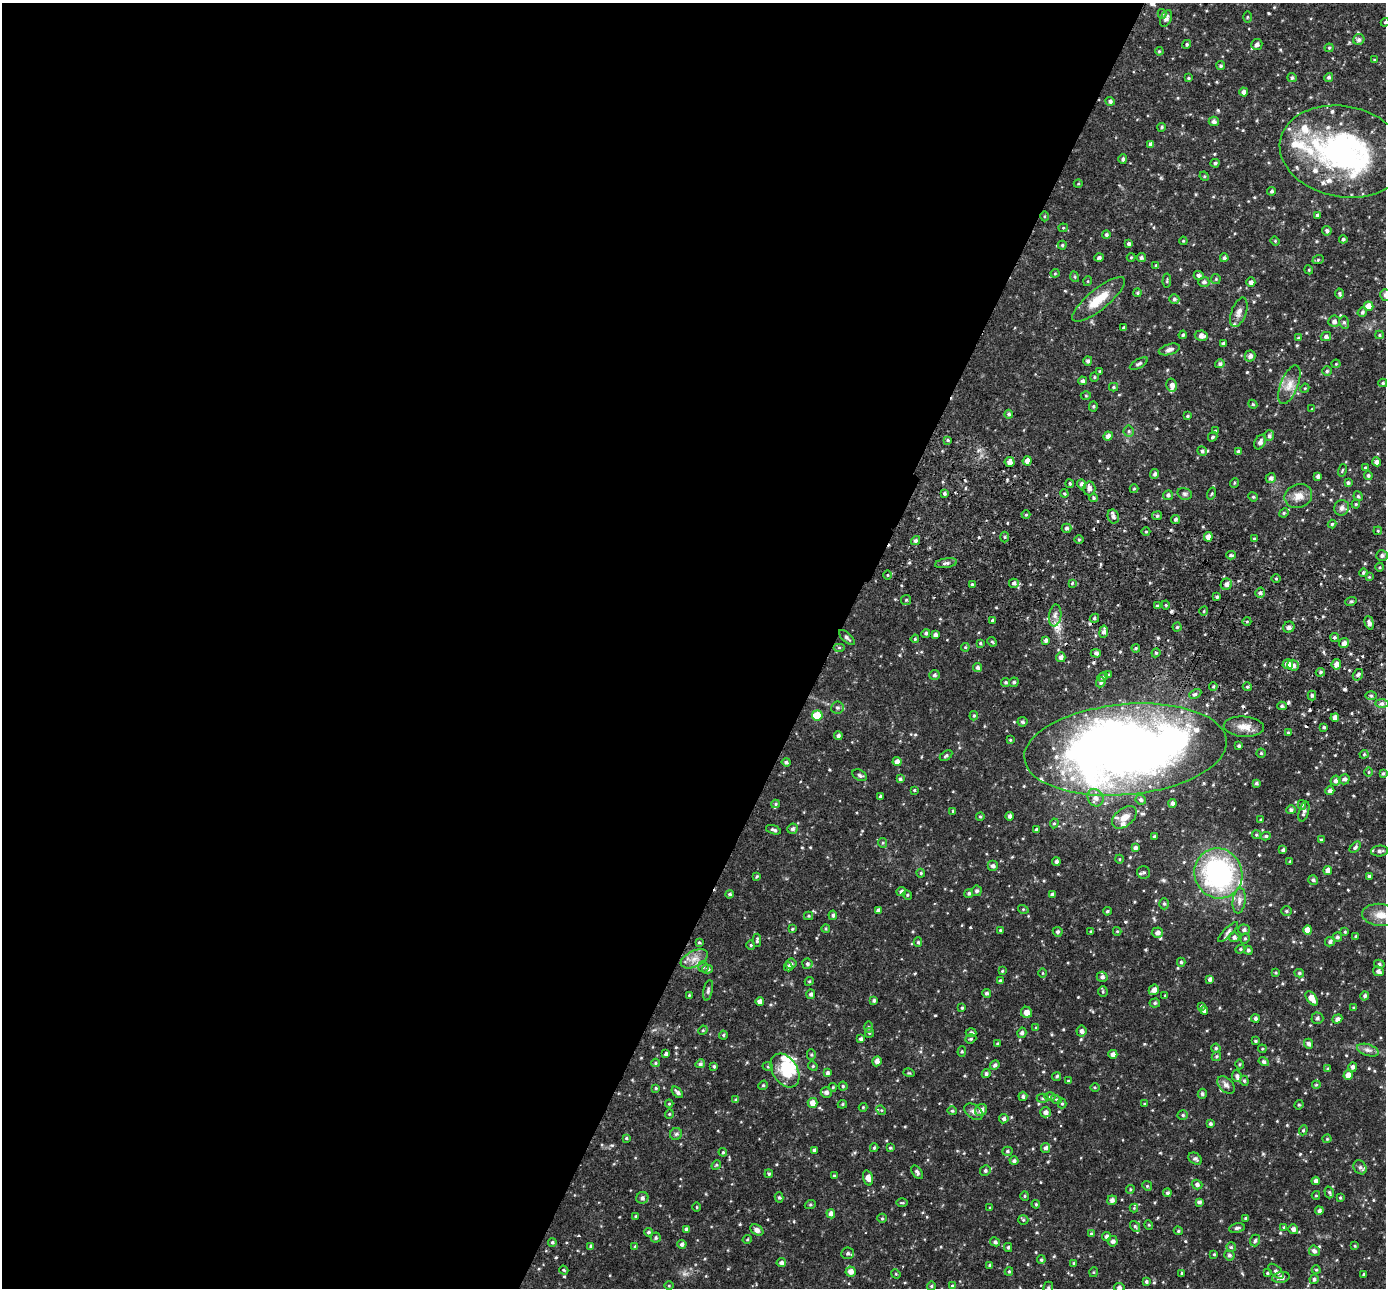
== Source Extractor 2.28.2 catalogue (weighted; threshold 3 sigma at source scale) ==
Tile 5 of 4 x 4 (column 1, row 2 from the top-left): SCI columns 28-1411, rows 2766-4051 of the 5595 x 5662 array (HDU 1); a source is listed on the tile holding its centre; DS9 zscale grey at full resolution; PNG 1388 x 1290 px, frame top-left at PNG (2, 3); each listed source drawn as its Kron ellipse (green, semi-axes under 4 px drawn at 4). Shown black and unused: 60% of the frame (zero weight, under 2 of 3 exposures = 3% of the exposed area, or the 3 px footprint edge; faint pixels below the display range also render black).
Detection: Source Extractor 2.28.2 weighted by HDU 2 'WHT'; one run over the whole footprint, this tile lists its part. Background 0.0749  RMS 0.0094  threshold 0.0425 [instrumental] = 3 sigma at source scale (4.5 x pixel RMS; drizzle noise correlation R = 1.50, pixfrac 1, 0.05/0.05 arcsec/px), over >= 5 px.
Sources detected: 561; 2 inside a brighter object's white glare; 6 cosmic-ray / hot-pixel residue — neither listed nor drawn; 21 inside a brighter listed object's ellipse — not listed separately; of the other 532, all 500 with FLUX_AUTO >= 0.773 (the completeness limit of this list) listed and drawn (32 fainter detections not listed), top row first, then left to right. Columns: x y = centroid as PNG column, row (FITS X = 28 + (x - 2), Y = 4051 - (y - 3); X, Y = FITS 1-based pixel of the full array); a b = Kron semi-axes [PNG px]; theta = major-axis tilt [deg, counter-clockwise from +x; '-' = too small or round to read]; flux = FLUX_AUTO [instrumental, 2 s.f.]
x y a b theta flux
1162 14 5 4 - 1.3
1247 17 5 3 - 0.85
1166 18 9 5 66 3.4
1385 22 4 4 - 1
1359 40 6 5 - 2.2
1187 44 4 4 - 1.5
1257 44 5 5 - 2.8
1329 48 4 4 - 1
1159 51 4 3 - 0.96
1374 60 4 3 - 0.86
1221 66 4 4 - 1.4
1329 77 5 4 - 1.7
1188 78 4 4 - 1.1
1292 78 5 4 - 1.7
1244 92 4 4 - 3.2
1110 101 4 4 - 2.4
1214 121 5 4 - 2.5
1162 127 4 4 - 1.4
1151 144 4 4 - 3.3
1343 152 64 45 -11 190
1123 159 5 4 - 1.9
1215 163 4 4 - 1.5
1204 176 5 4 - 0.86
1078 184 4 3 - 0.79
1272 191 4 4 - 1.6
1317 215 4 3 - 1.6
1044 216 5 3 - 0.87
1063 228 4 4 - 0.89
1327 231 5 4 - 2.2
1106 235 4 4 - 1.8
1343 239 4 4 - 1.6
1183 241 4 3 - 0.83
1275 241 4 4 - 0.87
1129 244 4 4 - 1.9
1062 245 4 4 - 1.2
1131 257 4 4 - 0.87
1099 258 4 4 - 1.9
1141 258 5 4 - 1.9
1224 258 4 4 - 1.8
1318 260 6 3 19 1
1156 265 4 4 - 1.1
1309 270 4 3 - 0.8
1055 273 4 4 - 0.86
1199 275 5 4 - 2.2
1075 277 5 3 - 0.89
1216 279 5 5 - 1.1
1088 281 5 3 - 0.81
1167 281 7 3 86 0.92
1204 282 5 5 - 2.4
1251 282 4 4 - 2.8
1138 293 4 4 - 1.2
1339 293 5 4 - 1.3
1385 295 6 5 - 2.4
1099 299 33 10 39 19
1174 299 5 5 - 1.8
1368 306 5 5 - 12
1239 312 15 7 70 4.7
1362 312 5 4 - 1.8
1334 321 6 5 - 3
1344 322 6 5 - 1.6
1124 328 3 3 - 1.7
1183 335 4 4 - 1.3
1379 335 4 4 - 1.1
1201 336 6 5 - 4.4
1326 337 5 4 - 2.3
1298 338 4 4 - 1
1224 344 4 4 - 2.1
1169 349 11 5 16 3
1250 356 5 5 - 3.2
1088 361 5 4 - 2
1139 364 10 4 29 1.9
1220 364 5 4 - 2.1
1336 364 4 4 - 0.85
1100 371 4 3 - 1.1
1327 371 4 4 - 1.2
1094 377 4 4 - 1
1083 381 4 4 - 2
1383 383 4 4 - 1.3
1172 385 6 5 - 3.5
1289 385 20 8 68 9.2
1113 387 4 4 - 1.2
1305 388 5 3 - 0.8
1086 396 5 3 - 0.86
1253 404 4 4 - 1.1
1093 406 5 4 - 1.1
1312 409 4 3 - 0.8
1009 414 4 4 - 1.7
1187 416 3 3 - 1.1
1129 431 5 5 - 1.3
1215 431 4 3 - 0.92
1108 436 5 4 - 4.1
1269 436 5 5 - 2
1213 437 5 3 - 1.3
948 440 4 3 - 1.4
1260 442 8 5 60 3.4
1202 451 5 4 - 1.9
1238 452 4 4 - 1.8
1027 461 5 4 - 4.9
1010 462 5 5 - 3.7
1377 462 4 4 - 3
1365 467 4 3 - 0.89
1342 470 6 2 76 0.84
1155 474 5 4 - 2.4
1368 475 4 4 - 1.8
1318 476 4 4 - 2.6
1271 478 5 5 - 2.6
1348 482 4 4 - 1.5
1234 483 5 3 - 0.86
1070 484 4 3 - 1
1082 484 5 4 - 2.6
1089 488 7 6 - 3.5
1134 489 4 4 - 0.85
944 493 3 3 - 1.6
1064 493 4 3 - 1.1
1212 493 6 3 71 0.86
1185 494 7 5 -14 1.7
1168 495 5 4 - 2.1
1298 496 14 12 21 8.3
1358 496 5 4 - 1.3
1253 497 5 4 - 1
1094 498 4 4 - 1.3
1356 504 4 4 - 0.95
1342 508 8 7 - 3.2
1284 513 5 4 - 1.2
1026 515 4 4 - 1
1157 516 5 4 - 1.4
1113 517 7 5 -75 3
1175 519 4 4 - 1.7
1332 524 4 4 - 1.2
1066 528 5 4 - 1.9
1378 531 4 3 - 1
1146 532 4 3 - 0.9
1005 537 5 3 - 1.1
1208 537 5 4 - 4
1079 539 5 3 - 1
1254 539 3 3 - 1.3
916 540 5 4 - 2
1231 555 4 3 - 1.6
1382 555 6 5 - 2.3
946 563 11 4 9 2.7
1380 567 4 3 - 0.82
1363 573 4 4 - 1.3
888 575 4 3 - 0.83
1369 577 4 4 - 0.77
1276 579 5 3 - 0.91
1014 583 5 4 - 2.1
1072 583 4 4 - 0.96
972 584 3 3 - 1.1
1226 584 6 5 - 3.4
1260 593 5 4 - 2
1217 597 3 3 - 1.4
906 600 5 5 - 1.2
1351 601 6 3 18 1.1
1166 605 4 4 - 1
1157 606 4 4 - 1.4
1204 611 4 3 - 0.8
1055 615 11 6 81 4.2
1094 618 5 4 - 1.6
992 621 4 3 - 1.4
1247 621 4 3 - 0.85
1369 623 7 4 -75 3
1177 627 4 4 - 1.3
1289 627 6 5 - 2.8
1104 632 6 4 79 3.1
926 633 4 4 - 1.6
935 635 4 3 - 2.3
847 637 10 4 -43 2
1334 637 4 4 - 1.5
915 639 4 3 - 0.96
1046 640 4 4 - 2.3
992 642 5 4 - 1.1
980 643 4 4 - 0.98
1344 643 5 4 - 3.9
965 647 4 4 - 1
839 648 6 4 0 1.2
1136 648 4 4 - 1.1
1096 653 5 4 - 2
1156 653 4 4 - 1.2
1061 657 5 4 - 3.1
1288 664 5 5 - 6.4
1336 664 5 4 - 3.5
1293 665 6 5 - 3.5
977 668 4 4 - 2.2
1320 672 5 4 - 1.3
934 675 5 5 - 1.9
1109 675 3 3 - 1
1358 675 6 5 - 1.9
1102 677 5 4 - 1.5
1006 682 4 4 - 1.3
1014 682 5 4 - 1.6
1101 682 5 4 - 1.8
1213 686 4 3 - 1.1
1247 687 4 4 - 1.2
1195 694 6 4 28 2.9
1371 695 5 3 - 1.2
1312 696 5 4 - 1.9
1382 703 7 4 -1 2
1282 706 5 4 - 1.6
837 708 6 6 - 2.2
817 715 5 5 - 24
974 716 5 4 - 1.1
1335 718 4 4 - 4.2
1022 722 5 5 - 1.8
1244 727 20 10 -4 9.8
1324 727 3 3 - 1.1
1288 733 4 3 - 1.1
838 736 4 4 - 2.1
1010 740 3 3 - 0.82
1239 746 3 3 - 1.6
1125 749 101 45 5 910
1261 753 4 4 - 1.2
1364 754 4 4 - 1.2
946 756 7 4 32 1.6
786 762 4 4 - 1.8
897 762 4 4 - 4.4
1369 772 5 3 - 0.82
1383 774 4 3 - 1.3
860 775 8 5 -27 1.8
900 779 4 4 - 1.3
1344 779 5 5 - 2.6
1336 781 5 4 - 2.4
1256 783 4 3 - 1.6
914 790 4 3 - 0.88
1330 791 4 4 - 2.7
880 797 3 3 - 1.8
1095 798 9 7 -59 4
1141 800 5 4 - 1.8
1173 803 4 4 - 2.7
776 804 4 4 - 1.2
1302 805 5 4 - 1.5
1291 810 5 4 - 2.1
953 811 3 3 - 0.86
1304 812 10 5 73 2.8
980 816 4 4 - 1.3
1010 816 4 4 - 2.6
1124 817 14 9 39 7.5
1261 820 3 3 - 1.2
1054 823 5 4 - 1.2
792 829 5 5 - 2
774 830 8 3 -18 1.7
1036 830 4 3 - 2
1256 835 5 4 - 1.2
1155 836 4 3 - 1.5
1266 836 5 4 - 1.6
1321 840 4 4 - 1.8
883 843 5 4 - 1
1355 847 6 4 46 1.8
1135 848 4 4 - 2.4
1283 850 4 4 - 2
1379 851 8 5 5 2.7
1119 859 4 3 - 0.79
1056 862 4 4 - 2.1
1290 862 3 3 - 1.1
993 866 5 5 - 2.7
1328 870 4 4 - 4.6
1144 872 6 6 - 2
921 873 4 4 - 1
1218 873 25 24 - 150
1369 876 4 4 - 1.3
757 877 4 3 - 1.1
1313 880 5 4 - 1.7
901 891 5 4 - 2.6
977 891 5 5 - 1.9
969 893 4 4 - 1.7
730 894 4 4 - 1.6
1052 894 4 4 - 2.4
907 895 5 4 - 1.1
1239 901 13 6 82 4.5
1164 904 5 5 - 1.5
1023 909 5 3 - 0.85
878 910 4 4 - 2.8
1107 911 4 3 - 1.1
1286 911 5 4 - 1.2
833 915 5 4 - 1.6
1381 915 19 11 -6 10
809 916 4 4 - 1
792 929 4 3 - 1
826 929 4 3 - 1
1000 930 4 3 - 0.95
1244 930 5 5 - 2.4
1308 930 4 4 - 8.1
1091 931 4 3 - 1.1
1117 931 4 4 - 0.87
1058 932 5 4 - 1.6
1228 932 13 4 45 2.8
1345 932 3 3 - 0.97
1157 933 5 5 - 3.7
1356 936 4 3 - 1.1
1234 937 5 5 - 2.4
1337 937 4 4 - 1.8
1245 939 5 4 - 1.2
757 940 6 4 87 1.6
699 942 4 4 - 0.99
918 942 5 4 - 1.3
1330 942 5 4 - 2
751 945 4 4 - 1.1
1240 949 5 4 - 1.2
1248 950 4 4 - 1.9
694 959 14 8 25 7.2
1181 962 4 4 - 1.4
791 964 5 5 - 1.9
807 964 5 5 - 2.2
1379 964 5 4 - 1.5
703 967 6 5 - 1.6
788 967 5 4 - 2.2
707 969 5 4 - 1.8
1002 971 3 3 - 0.88
1378 971 5 4 - 3.1
1043 973 5 3 - 0.79
1276 973 4 3 - 0.91
1299 973 5 4 - 1.5
1102 977 5 5 - 2.2
1210 979 4 4 - 2.8
809 981 4 4 - 1
1000 981 4 3 - 1.9
708 990 10 4 77 1.9
1154 990 5 5 - 4.5
1103 992 5 4 - 1.2
986 993 4 4 - 1.9
811 994 4 4 - 2.1
689 995 4 3 - 0.83
1165 996 4 3 - 0.8
1365 996 4 4 - 2.1
1312 998 8 4 -56 8.3
874 1000 3 3 - 1.6
760 1001 4 4 - 3.8
1155 1003 5 4 - 1.3
1201 1006 4 4 - 1.2
962 1008 3 3 - 1.2
1354 1008 4 3 - 1
1204 1010 4 4 - 2.6
1026 1012 6 5 - 4.7
1317 1018 6 6 - 2.2
1255 1019 4 4 - 2.1
1337 1019 5 4 - 2.9
868 1027 6 4 -90 1.3
1036 1028 4 4 - 0.85
703 1030 5 4 - 1
1081 1031 5 5 - 3.1
869 1033 5 4 - 1.1
971 1033 5 4 - 2.2
1022 1033 5 4 - 2.2
723 1035 4 4 - 0.96
861 1039 4 4 - 2.3
971 1039 5 4 - 1.4
1255 1041 3 3 - 1.2
998 1044 4 3 - 1.1
1308 1044 5 4 - 2.4
1216 1048 4 4 - 1.4
1262 1049 4 3 - 0.81
1368 1050 11 5 -18 3.3
962 1051 5 4 - 1.1
666 1054 4 3 - 2.1
1113 1054 4 4 - 3.5
811 1055 5 4 - 1.2
1216 1056 5 4 - 1.2
877 1061 5 4 - 3.8
1264 1062 5 4 - 2
655 1063 4 4 - 1
700 1064 5 4 - 1.8
1239 1064 5 3 - 1
995 1065 5 4 - 2.1
714 1066 3 3 - 1.2
813 1066 5 4 - 1.1
768 1067 5 3 - 0.78
1353 1067 4 4 - 2.3
1328 1069 4 4 - 1.4
785 1071 18 12 -58 19
827 1073 4 3 - 2.1
909 1073 5 3 - 0.88
986 1074 4 4 - 2.2
1348 1075 5 4 - 5.8
1057 1076 5 4 - 1.4
1237 1076 6 4 -82 2.1
1068 1081 4 4 - 0.98
1244 1081 5 4 - 1.2
763 1085 5 4 - 1.1
1226 1085 10 6 -45 3.9
1316 1085 4 4 - 1
843 1086 4 4 - 1.1
833 1087 4 4 - 0.91
1095 1087 5 3 - 0.88
656 1088 4 3 - 1
677 1092 7 4 -46 2.3
826 1092 5 5 - 3.1
1202 1094 5 4 - 1.8
1023 1096 4 4 - 1.8
1050 1097 6 4 1 1.3
1042 1098 6 4 0 1.3
1056 1099 5 3 - 1.1
736 1100 4 4 - 1.5
812 1103 5 5 - 5.9
669 1104 4 4 - 0.89
842 1104 5 4 - 1.2
1062 1104 5 4 - 1.2
1145 1104 3 3 - 1
1299 1105 5 4 - 1.2
863 1107 4 4 - 0.9
881 1110 5 4 - 1
981 1110 6 5 - 3.9
952 1111 5 4 - 1.1
974 1112 10 7 -37 3.7
1045 1112 5 5 - 3.2
669 1114 4 4 - 0.99
1183 1115 5 4 - 1.3
1004 1119 5 4 - 2.2
1210 1124 4 3 - 1.7
1303 1130 5 4 - 1.2
676 1134 6 6 - 1.9
626 1138 4 3 - 1.1
1327 1139 4 4 - 0.89
874 1148 4 3 - 1.3
890 1148 4 3 - 1.1
1045 1148 5 4 - 2.3
814 1150 4 3 - 1.6
1007 1151 5 4 - 1.4
723 1152 4 4 - 1
1195 1159 7 5 -36 2.1
1014 1161 4 4 - 2.2
716 1165 5 4 - 1.1
1360 1167 7 6 - 2.6
985 1171 5 5 - 1.8
917 1172 7 4 -56 2.5
769 1174 4 4 - 1.5
834 1176 3 3 - 1.1
868 1178 8 5 -74 4.9
1316 1181 4 4 - 2.7
1197 1185 5 5 - 2.6
1147 1186 5 4 - 1.2
1130 1189 4 3 - 1
1329 1192 6 4 -74 1.5
1167 1193 4 4 - 1.8
1316 1195 4 4 - 0.92
1025 1196 5 4 - 1
779 1197 5 4 - 1.3
642 1198 6 6 - 2.5
1340 1198 4 3 - 1
1112 1200 5 4 - 3.2
1199 1202 4 4 - 2
902 1203 6 3 -1 0.99
1036 1204 4 3 - 0.99
810 1205 5 3 - 0.97
697 1207 5 3 - 0.85
990 1208 3 3 - 0.9
1134 1208 4 4 - 0.85
1319 1211 4 4 - 2.2
831 1214 5 4 - 3.7
636 1216 3 3 - 1.2
882 1218 5 4 - 1.1
1245 1218 3 3 - 1.1
1023 1220 5 5 - 1.1
1149 1225 5 3 - 0.8
1135 1226 6 4 -53 1.4
1284 1227 4 3 - 0.94
1237 1228 8 5 10 2.1
686 1229 4 4 - 2
1293 1229 5 4 - 2.8
757 1230 7 5 -34 3.6
1178 1231 5 4 - 1.1
648 1232 4 4 - 1.3
1091 1233 4 4 - 1
1107 1237 4 4 - 2.8
656 1238 5 5 - 1.4
747 1239 4 3 - 0.89
1255 1240 6 5 - 2
1113 1241 5 5 - 2.5
552 1242 4 4 - 1.3
995 1242 5 4 - 2
682 1244 4 4 - 2.5
591 1246 4 4 - 2.1
635 1246 4 3 - 0.9
1355 1246 4 3 - 0.95
1008 1247 4 3 - 1.5
1231 1247 5 4 - 1.1
1314 1251 5 5 - 2.6
848 1253 6 5 - 2.1
1214 1254 4 3 - 0.98
1229 1255 5 5 - 2
1041 1260 4 4 - 1.4
781 1263 5 4 - 2.8
1074 1263 4 3 - 1.2
990 1265 4 4 - 1.6
564 1270 5 4 - 0.97
1316 1270 4 4 - 0.9
851 1271 5 5 - 5.1
1276 1271 9 5 -42 2.2
1009 1272 4 4 - 1.2
1094 1272 5 3 - 0.81
1182 1273 4 3 - 0.94
1267 1273 3 3 - 1
896 1274 5 4 - 0.89
1364 1274 3 3 - 1.1
1281 1277 9 5 9 4.2
1314 1279 5 4 - 1.8
1146 1282 4 4 - 1.6
669 1286 4 3 - 0.78
931 1286 4 4 - 1.1
952 1286 4 4 - 0.91
1048 1287 6 4 70 1.3
1119 1288 5 4 - 2.8
Overlapping masked pixels (flux is a lower limit): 1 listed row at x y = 1125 749
Isophote crosses this tile's border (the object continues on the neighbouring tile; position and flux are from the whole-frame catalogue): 5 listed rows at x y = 1385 22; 1385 295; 1381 915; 1048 1287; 1119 1288